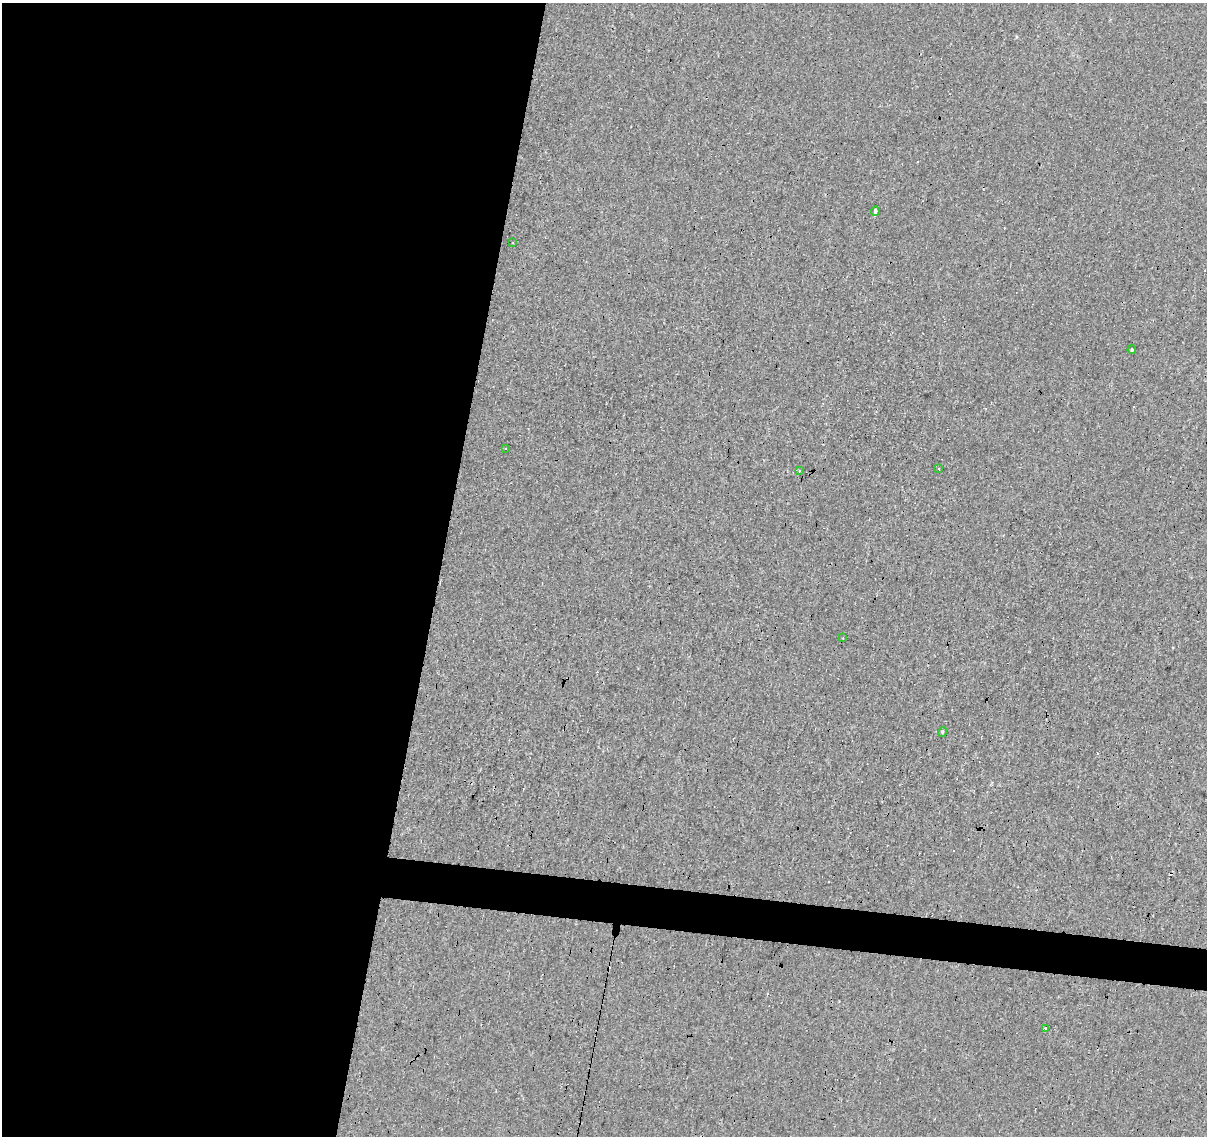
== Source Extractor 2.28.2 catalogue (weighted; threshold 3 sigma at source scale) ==
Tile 5 of 4 x 4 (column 1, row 2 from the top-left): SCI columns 1-1205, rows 2488-3621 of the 4824 x 5035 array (HDU 1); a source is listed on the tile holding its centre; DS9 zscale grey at full resolution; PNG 1209 x 1138 px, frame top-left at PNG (2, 3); each listed source drawn as its Kron ellipse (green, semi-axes under 4 px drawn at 4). Shown black and unused: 39% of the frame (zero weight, under 3 of 4 exposures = <1% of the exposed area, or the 3 px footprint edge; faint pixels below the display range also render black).
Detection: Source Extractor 2.28.2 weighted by HDU 2 'WHT'; one run over the whole footprint, this tile lists its part. Background -0.00146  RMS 0.0033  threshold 0.0146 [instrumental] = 3 sigma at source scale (4.5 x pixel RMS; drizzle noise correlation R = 1.50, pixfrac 1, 0.0396/0.0396 arcsec/px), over >= 5 px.
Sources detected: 16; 7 cosmic-ray / hot-pixel residue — neither listed nor drawn; the other 9 listed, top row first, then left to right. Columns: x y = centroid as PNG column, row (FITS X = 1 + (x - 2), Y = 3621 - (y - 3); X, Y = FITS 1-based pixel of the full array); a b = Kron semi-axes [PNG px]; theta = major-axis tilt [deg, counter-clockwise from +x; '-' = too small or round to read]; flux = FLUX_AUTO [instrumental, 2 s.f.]
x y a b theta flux
875 211 5 3 - 4.9
513 243 3 2 - 0.3
1132 350 4 3 - 0.36
506 448 3 2 - 0.44
939 469 3 2 - 0.52
799 470 3 3 - 0.8
843 638 2 2 - 0.21
942 732 5 3 - 0.32
1045 1028 3 3 - 1.1
Overlapping masked pixels (flux is a lower limit): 1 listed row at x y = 875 211